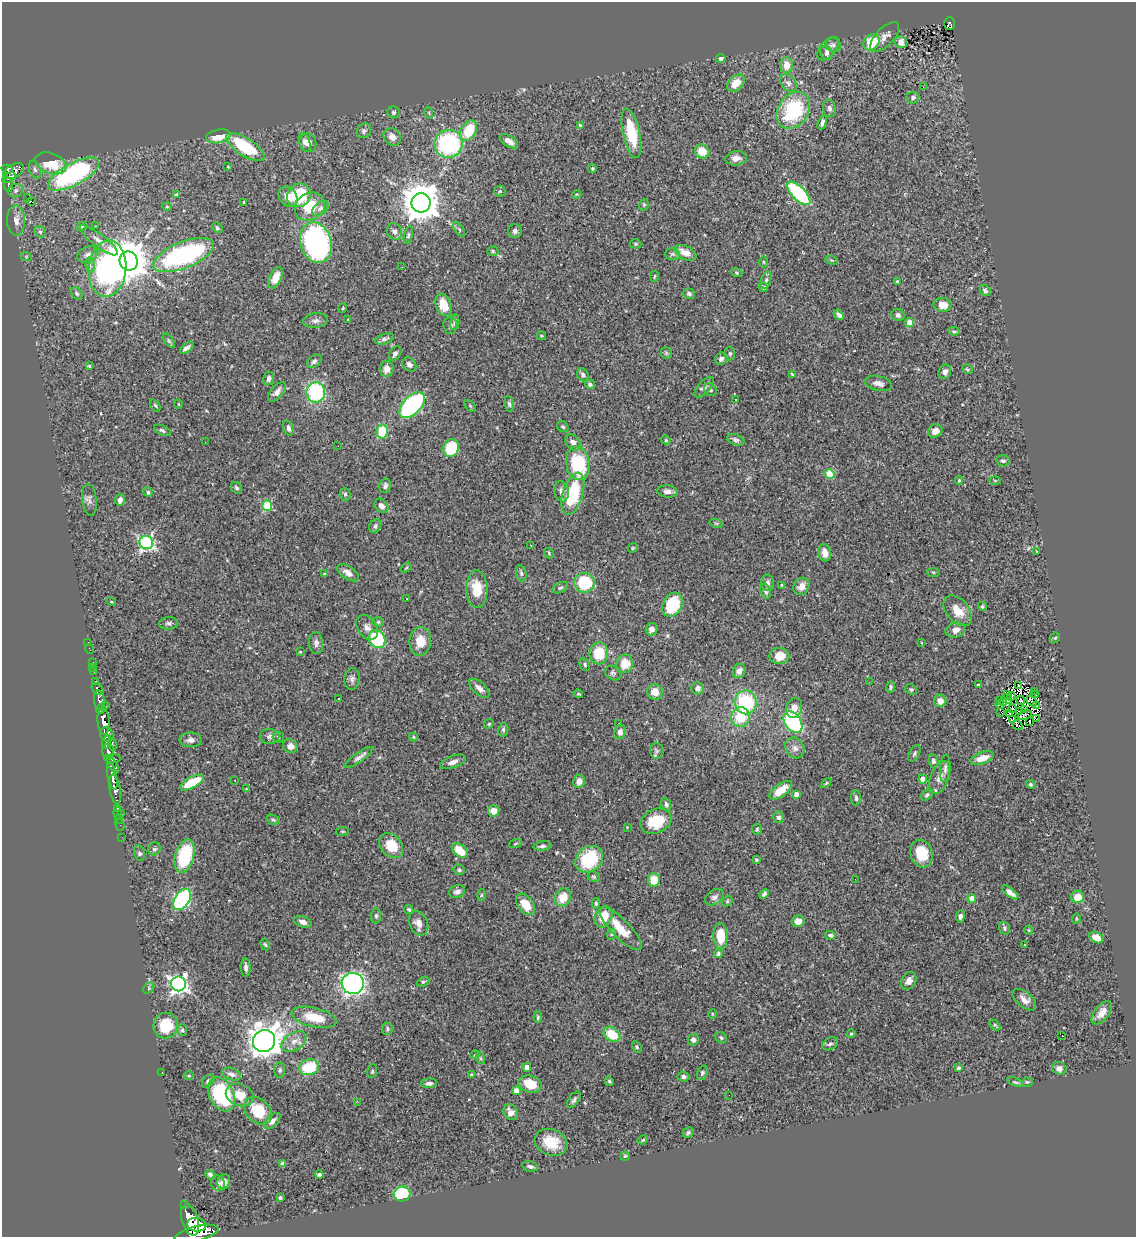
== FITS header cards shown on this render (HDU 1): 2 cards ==
NAXIS1  =                 1134
NAXIS2  =                 1235

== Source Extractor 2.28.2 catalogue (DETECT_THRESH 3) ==
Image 1134 x 1235 px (HDU 1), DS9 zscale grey, 1 PNG px = 1 image px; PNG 1138 x 1239 px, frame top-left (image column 1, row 1235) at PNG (2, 2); each listed source drawn as its Kron ellipse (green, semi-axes under 4 px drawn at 4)
Background 0.786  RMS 0.029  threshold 0.0863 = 3 sigma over >= 5 px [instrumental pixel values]
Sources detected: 411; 2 with non-positive FLUX_AUTO (blend fragments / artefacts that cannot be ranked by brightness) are neither listed nor drawn; the other 409 listed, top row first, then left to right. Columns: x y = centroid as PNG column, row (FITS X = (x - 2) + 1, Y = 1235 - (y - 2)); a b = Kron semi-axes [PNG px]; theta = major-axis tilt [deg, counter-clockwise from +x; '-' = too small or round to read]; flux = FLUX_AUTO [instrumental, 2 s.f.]
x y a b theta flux
950 24 6 5 - 53
885 37 19 9 46 14
871 42 9 7 48 63
901 42 6 5 - 11
833 45 7 7 - 5.5
828 48 14 7 50 14
827 53 7 5 -65 6.2
721 58 5 4 - 5.7
786 65 8 6 -87 26
736 83 10 7 45 31
788 83 10 7 -48 7.7
923 87 2 2 - 5.8
913 98 6 5 - 5.9
829 108 9 6 -76 7.2
793 110 20 15 55 150
393 112 6 6 - 3.6
429 113 6 3 -73 2.2
822 122 7 3 73 6.4
580 126 4 3 - 4.9
364 131 8 6 49 6.2
469 131 11 7 61 64
631 133 25 8 -78 76
218 136 12 6 11 34
392 137 9 8 - 15
509 141 10 5 -33 13
305 142 10 5 -71 6.9
308 143 9 8 - 11
449 144 14 14 - 240
245 147 22 8 -33 110
702 151 8 6 -41 33
736 158 11 7 6 13
51 163 16 10 -21 62
228 167 4 2 - 1.3
7 169 5 4 - 150
35 169 9 5 -72 5.6
592 169 4 3 - 2.6
14 171 11 6 30 340
74 174 28 11 28 320
9 178 7 3 29 86
8 184 7 3 -82 75
16 191 7 6 - 5
500 191 5 5 - 3
799 193 15 6 -45 180
577 194 4 3 - 1.5
176 195 4 3 - 3
299 195 12 11 - 90
28 197 2 2 - 760
288 197 11 8 -55 18
32 201 4 2 - 6.4
244 202 3 3 - 2.1
421 203 9 9 - 5200
644 205 6 4 70 2.4
167 207 5 3 - 1.6
310 207 16 13 33 56
320 208 9 6 42 6.7
16 220 15 9 -89 14
82 226 6 4 14 2.6
95 226 3 2 - 2.2
217 228 6 4 -45 3.5
459 229 8 4 -55 3.4
394 231 8 7 - 10
515 231 7 7 - 6.1
40 232 6 5 - 3.9
408 235 9 4 79 3.4
99 240 23 6 -37 15
316 243 20 15 -74 410
635 244 6 4 0 3
493 251 5 5 - 2.9
686 253 11 6 -27 19
88 254 11 7 25 9.5
672 254 7 6 - 4.3
184 255 32 13 22 320
26 256 6 3 -19 1.9
832 260 6 4 -20 2.4
129 261 9 9 - 6500
764 262 6 4 -88 1.9
90 265 8 5 -79 6.3
402 267 2 2 - 1.4
107 269 28 19 84 430
736 272 6 4 -20 2.6
654 276 5 3 - 2.1
275 278 11 6 64 20
766 280 9 5 74 4.8
897 282 3 3 - 2.5
763 287 5 4 - 4.3
985 291 6 5 - 5.5
77 293 7 5 -50 3.4
689 294 6 5 - 4.8
443 305 11 7 -70 33
943 305 9 7 -1 22
343 308 5 3 - 1.6
839 315 6 4 -49 7.6
898 315 6 6 - 5.2
348 320 3 2 - 1.4
315 321 12 7 7 8
455 322 8 4 80 5.1
910 323 4 4 - 35
450 326 8 7 - 5.2
954 331 6 4 -7 3
541 336 4 3 - 1.8
384 339 10 5 20 6
169 341 8 4 -54 3.6
187 348 8 3 38 5.7
395 353 7 5 56 6.6
666 353 6 5 - 2.9
730 354 7 5 -77 3.3
721 359 6 5 - 8.2
314 361 8 5 35 6.7
409 364 8 6 -43 8.2
89 366 4 4 - 2.2
387 369 8 7 - 16
967 369 5 3 - 2.4
945 372 7 6 - 8.7
792 374 4 2 - 1.8
583 375 7 5 -63 6
269 379 7 5 79 6.7
878 383 14 7 -13 10
590 384 5 4 - 4.9
704 387 12 6 49 8
710 390 7 6 - 5
277 392 12 6 51 9.8
316 392 10 9 - 170
735 400 3 2 - 2.6
178 404 4 3 - 1.5
509 404 8 4 -80 4.1
155 405 7 3 -54 2.4
412 405 15 9 46 330
470 406 7 4 -45 2.6
563 427 6 5 - 3.5
289 428 8 5 -73 7.4
162 430 9 4 -26 4.2
382 431 7 5 79 75
935 431 7 6 - 16
666 440 5 4 - 2.1
736 440 9 5 -19 5.3
205 442 2 2 - 1.5
573 442 9 6 -50 11
338 446 2 2 - 1
451 448 9 7 67 90
1003 461 7 5 -12 5.1
578 463 17 12 -81 120
830 474 5 4 - 70
959 480 4 3 - 2.6
995 480 6 4 -2 2.3
385 486 7 5 80 5.8
236 488 6 5 - 3.9
561 491 10 7 -75 11
667 491 10 6 -6 8.4
148 492 5 4 - 3.5
345 494 6 5 - 4.3
573 494 22 10 74 120
89 500 16 7 -83 7.9
120 500 6 4 76 10
267 505 5 5 - 110
381 506 8 6 -50 8.9
716 523 7 4 -19 3
375 526 7 5 62 5.1
146 542 7 6 - 460
531 545 3 2 - 1.4
633 548 5 4 - 2.4
1036 551 3 3 - 6
549 553 5 4 - 2.5
825 553 9 6 -82 18
406 568 6 3 37 2.1
933 572 6 3 -1 2.4
348 573 12 6 -33 12
521 573 8 5 -81 4.1
324 574 4 4 - 2
585 583 10 10 - 93
768 583 8 6 -87 6.3
781 585 4 3 - 2.2
801 586 9 7 53 13
560 588 8 5 26 4.4
477 589 18 11 -89 44
766 591 7 5 -71 5.6
406 599 3 2 - 2.1
111 602 5 3 - 1.7
672 605 13 9 62 88
982 606 5 4 - 3.2
958 611 17 11 -51 30
378 622 6 5 - 3.2
169 623 9 6 3 5.4
367 627 13 9 -55 13
652 629 6 5 - 9.2
955 630 10 7 19 12
1055 638 6 4 43 2.7
377 639 9 8 - 130
420 641 14 11 82 34
88 642 2 2 - 2.6
316 643 11 7 -85 7.7
922 643 4 2 - 1.4
89 649 5 2 - 6
300 652 3 3 - 1.6
599 653 11 9 -88 55
779 656 10 8 -1 30
93 662 3 2 - 9.9
585 664 6 5 - 3.5
625 664 9 8 - 32
93 667 3 2 - 4.2
739 671 7 6 - 11
94 672 4 3 - 22
613 673 8 6 -36 4.8
352 679 11 7 88 7.8
96 681 3 3 - 31
869 682 2 2 - 1.7
978 685 4 3 - 2.5
1018 685 2 2 - 2
891 687 6 4 88 3.6
479 688 12 6 -42 12
698 688 6 6 - 9.6
98 689 7 4 -45 130
911 689 6 5 - 2.9
1034 691 2 2 - 37
655 692 8 7 - 23
578 694 5 3 - 2.1
1036 694 3 2 - 0.64
1008 695 3 2 - 2.2
1012 697 4 2 - 0.27
339 699 3 2 - 3.7
1007 699 5 3 - 1.4
99 700 10 5 -85 430
1000 700 3 2 - 3.6
940 701 6 6 - 15
1021 701 4 2 - 3.6
1032 701 6 2 -49 0.2
746 702 12 11 - 140
1004 703 3 2 - 1.4
1000 705 4 2 - 2.5
106 706 3 2 - 3.5
1036 706 3 3 - 0.068
794 708 10 8 69 16
101 709 5 3 - 180
1012 709 4 2 - 1.7
1025 709 2 2 - 1.5
1019 711 3 2 - 2.6
1001 712 2 2 - 0.57
1009 713 4 2 - 0.75
1025 715 7 3 19 0.59
741 717 10 9 - 59
1036 719 2 2 - 2.1
1012 720 3 2 - 0.58
104 721 13 6 -86 940
1029 721 2 2 - 1.8
793 722 12 8 -55 220
489 724 5 4 - 2.5
619 724 2 2 - 1.5
1017 725 5 2 - 2.1
503 730 7 5 78 4.3
620 732 7 6 - 7.9
107 735 7 6 - 440
270 736 10 7 -2 7.3
278 737 6 5 - 3.8
413 737 4 4 - 2.1
190 740 11 7 0 9.4
107 742 7 4 72 180
113 744 6 3 -77 73
290 746 7 6 - 10
795 748 11 9 -55 11
657 751 8 6 -85 5
108 752 8 6 -81 270
915 753 9 5 63 3.9
359 758 17 4 35 7.7
982 758 12 5 19 24
113 759 8 3 0 160
933 761 7 5 -82 5.2
453 762 13 6 21 10
113 765 9 4 -56 190
945 768 14 5 85 7
112 776 14 4 -79 420
940 777 17 9 68 16
923 779 4 4 - 18
235 780 3 2 - 1.7
579 781 6 6 - 15
192 782 13 5 28 73
826 783 6 3 45 1.8
1030 784 5 4 - 2.8
115 789 14 5 -81 650
246 789 3 2 - 1.4
781 790 13 6 37 32
796 794 4 4 - 9.3
927 795 6 4 38 3.4
856 798 7 4 -87 4.2
666 804 6 4 -65 4
117 808 3 3 - 18
494 811 6 5 - 19
118 813 6 2 -85 9.7
122 814 3 2 - 28
779 817 6 5 - 5.4
119 819 4 3 - 6.6
273 820 6 5 - 3.3
656 821 16 12 23 59
120 825 6 2 -73 8.7
627 827 3 3 - 1.7
757 829 5 5 - 2.5
342 831 6 3 8 2
122 837 2 2 - 3
515 844 7 3 19 1.9
391 846 13 10 -47 47
543 846 9 4 5 5.3
154 849 6 6 - 5.1
460 850 9 6 -38 38
139 853 8 5 -77 5.2
922 854 14 11 -77 51
185 856 17 9 74 120
589 859 15 12 38 120
756 860 4 4 - 2.8
459 870 6 5 - 4
594 877 6 5 - 3
855 879 2 2 - 0.67
654 880 7 6 - 32
457 892 8 6 20 8.7
1010 892 10 4 -37 12
764 894 5 4 - 4.9
481 895 6 4 87 2.4
563 897 9 7 60 32
714 897 10 7 33 7.6
1078 897 6 6 - 30
972 898 4 4 - 22
182 899 12 7 56 320
727 901 6 4 50 2.8
596 903 5 4 - 3.2
525 904 12 7 -54 33
409 910 5 4 - 3.4
376 916 7 5 89 3.9
960 916 6 4 82 7.1
604 917 11 8 64 38
1076 918 5 4 - 2.3
798 921 6 6 - 14
303 922 9 5 -20 9.6
418 923 13 9 -65 17
1005 928 6 5 - 3.6
621 929 28 9 -46 47
1029 930 4 4 - 1.9
612 934 6 3 71 2.3
830 935 5 4 - 4
721 936 13 7 -87 39
1096 937 7 5 -28 23
1025 944 3 3 - 3
265 945 6 4 -61 2.7
718 953 4 4 - 3.3
246 967 9 5 -87 6.8
909 981 9 7 60 11
423 982 7 4 28 2.7
178 984 7 7 - 790
353 984 11 10 - 590
149 988 6 4 49 3.8
1024 1000 14 7 -40 13
1102 1013 13 7 52 17
712 1014 5 3 - 1.9
314 1017 23 9 -13 48
538 1017 6 3 88 3.1
995 1025 6 4 -44 2.5
166 1026 13 12 - 63
387 1029 6 5 - 3.6
182 1030 6 5 - 3.9
612 1034 9 6 -38 50
851 1034 4 4 - 2.2
1062 1035 2 2 - 2
721 1038 6 5 - 3.7
693 1040 6 5 - 7.9
264 1041 11 11 - 2300
294 1042 14 8 33 17
830 1044 8 6 27 4.9
637 1047 6 4 -62 2.9
475 1055 4 4 - 2.4
480 1058 6 3 -71 2.3
309 1067 10 7 14 83
527 1067 4 4 - 16
959 1068 4 3 - 4.5
1059 1068 7 6 - 9.5
280 1070 7 5 89 4.1
372 1071 7 5 80 3.9
162 1073 2 2 - 1.8
702 1073 7 5 70 3.6
232 1074 9 6 -21 9.4
471 1075 4 3 - 2
189 1076 5 3 - 2.1
683 1076 6 5 - 5.6
208 1081 7 5 47 4.2
609 1081 5 4 - 3.2
1015 1082 8 4 -18 3.4
1027 1082 5 4 - 3.4
429 1083 8 5 2 7.1
530 1084 12 8 -18 44
516 1091 4 4 - 20
221 1094 18 12 -65 180
240 1095 14 11 -21 26
729 1095 3 2 - 1.5
574 1100 9 5 54 5.4
358 1102 2 2 - 8.5
258 1111 15 11 -44 56
511 1112 8 6 -54 14
272 1121 10 5 44 7.3
688 1133 6 5 - 3.9
643 1140 5 3 - 2.5
551 1142 17 13 -21 57
625 1156 4 4 - 2.3
282 1164 4 4 - 3.9
530 1166 8 5 -13 5.4
210 1175 5 4 - 5.8
319 1175 4 3 - 4
224 1182 7 6 - 8.6
218 1183 8 6 -62 6.3
402 1194 8 7 - 91
280 1198 3 3 - 3.9
184 1205 3 3 - 34
190 1220 16 8 -74 1500
197 1225 9 7 -8 780
196 1234 22 7 13 1600
At the frame edge (FLAGS 8, measured only in part): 1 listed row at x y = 196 1234
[2 non-positive-flux detections neither listed nor drawn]